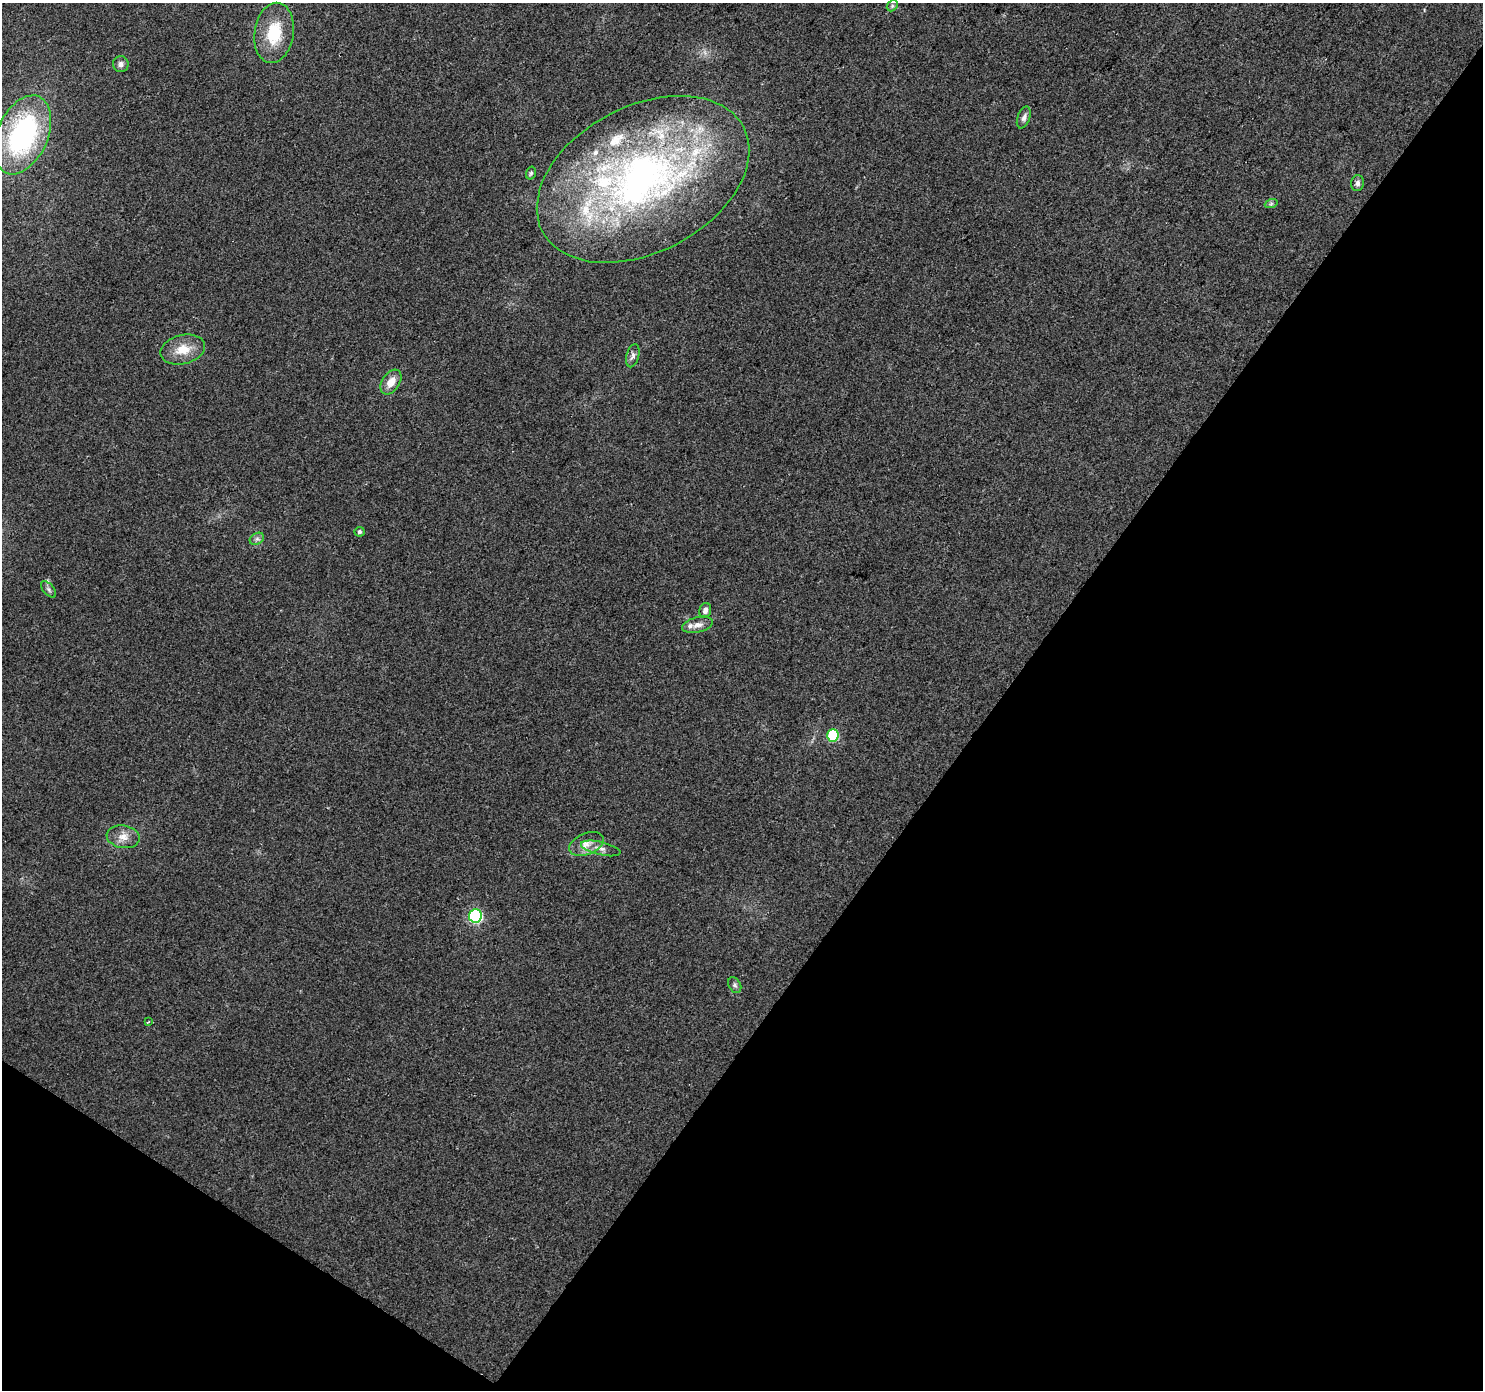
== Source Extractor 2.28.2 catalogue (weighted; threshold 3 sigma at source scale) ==
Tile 15 of 4 x 4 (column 3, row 4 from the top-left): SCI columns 2964-4444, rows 184-1571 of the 5931 x 5985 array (HDU 1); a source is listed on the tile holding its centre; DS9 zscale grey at full resolution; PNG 1485 x 1392 px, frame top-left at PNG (2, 3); each listed source drawn as its Kron ellipse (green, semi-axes under 4 px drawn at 4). Shown black and unused: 37% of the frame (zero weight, under 2 of 3 exposures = <1% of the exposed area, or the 3 px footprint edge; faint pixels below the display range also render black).
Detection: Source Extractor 2.28.2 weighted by HDU 2 'WHT'; one run over the whole footprint, this tile lists its part. Background 0.0505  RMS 0.0082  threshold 0.0368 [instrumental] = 3 sigma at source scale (4.5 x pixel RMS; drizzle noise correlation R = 1.50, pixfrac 1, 0.0396/0.0396 arcsec/px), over >= 5 px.
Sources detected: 30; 6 inside a brighter listed object's ellipse — not listed separately; the other 24 listed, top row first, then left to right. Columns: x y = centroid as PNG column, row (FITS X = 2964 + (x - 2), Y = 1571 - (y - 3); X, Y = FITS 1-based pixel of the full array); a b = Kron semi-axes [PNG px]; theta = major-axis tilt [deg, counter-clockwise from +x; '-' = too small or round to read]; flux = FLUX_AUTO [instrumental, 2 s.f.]
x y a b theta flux
892 6 6 4 47 1.4
274 33 30 19 81 35
121 64 8 7 - 3.2
1024 118 11 6 70 3.2
23 135 42 25 66 150
531 173 6 4 74 1.4
643 179 113 73 28 410
1357 183 8 6 79 3.1
1271 204 6 4 19 1.3
183 350 22 14 14 16
633 356 12 6 75 3.3
391 382 14 8 56 9.6
359 532 5 5 - 1.9
257 539 7 5 29 2.5
49 589 10 5 -49 2.3
705 610 7 5 72 3.8
698 625 16 7 13 5.5
833 736 6 5 - 62
123 837 16 11 -9 8.6
586 844 18 10 23 8.8
601 848 20 6 -13 5.6
475 916 7 6 - 140
735 985 8 6 -61 2.1
148 1022 4 2 - 0.78